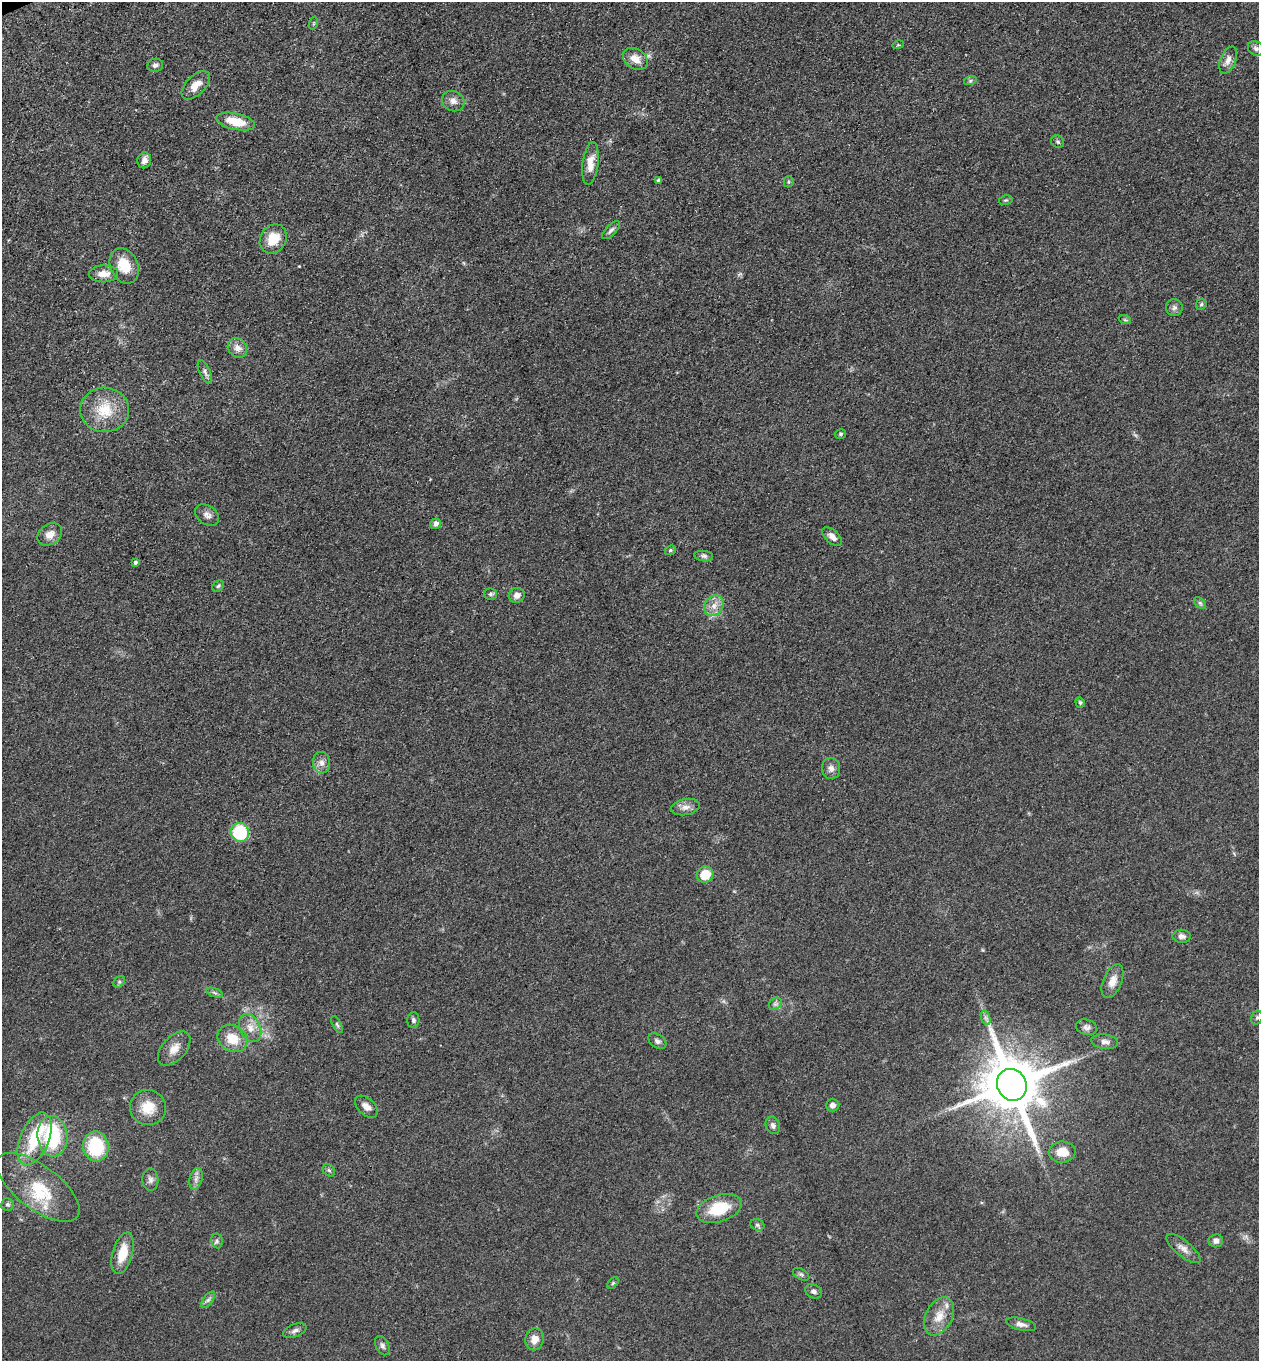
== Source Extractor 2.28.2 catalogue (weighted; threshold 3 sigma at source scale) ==
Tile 11 of 4 x 4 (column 3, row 3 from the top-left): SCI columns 2817-4073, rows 1416-2774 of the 5504 x 5548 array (HDU 1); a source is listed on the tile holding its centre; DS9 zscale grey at full resolution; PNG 1261 x 1363 px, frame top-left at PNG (2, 2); each listed source drawn as its Kron ellipse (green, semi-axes under 4 px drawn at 4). Shown black and unused: <1% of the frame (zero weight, under 3 of 4 exposures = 5% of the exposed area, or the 3 px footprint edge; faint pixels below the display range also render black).
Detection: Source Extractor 2.28.2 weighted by HDU 2 'WHT'; one run over the whole footprint, this tile lists its part. Background 0.0705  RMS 0.0058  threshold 0.0259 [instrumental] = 3 sigma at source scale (4.5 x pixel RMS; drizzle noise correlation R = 1.50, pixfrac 1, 0.05/0.05 arcsec/px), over >= 5 px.
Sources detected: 92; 2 inside a brighter object's white glare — neither listed nor drawn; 1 inside a brighter listed object's ellipse — not listed separately; the other 89 listed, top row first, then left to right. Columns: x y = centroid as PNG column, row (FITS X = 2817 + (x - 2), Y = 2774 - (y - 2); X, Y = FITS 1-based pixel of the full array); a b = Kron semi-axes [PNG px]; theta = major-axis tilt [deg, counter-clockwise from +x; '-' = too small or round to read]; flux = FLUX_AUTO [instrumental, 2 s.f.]
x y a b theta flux
314 23 6 4 72 0.73
898 45 5 3 - 0.7
1256 48 8 7 - 1.9
635 59 13 10 -33 6.5
1228 60 14 8 67 4
155 65 8 6 10 1.9
970 81 6 4 18 0.95
196 85 17 9 45 6.7
453 101 11 10 - 3.7
236 122 20 8 -13 14
1058 142 7 6 - 1.1
144 160 8 7 - 2.9
590 164 21 8 83 7.1
659 180 4 3 - 1.2
789 182 5 5 - 0.91
1006 200 7 4 10 0.84
611 230 11 5 45 1.9
273 239 15 13 58 12
124 266 18 13 -64 12
103 274 14 8 1 5.8
1201 304 6 5 - 0.91
1174 308 8 8 - 2
1125 320 6 4 -19 0.85
237 348 10 9 - 3.9
205 372 13 5 -66 1.9
105 410 24 22 -2 18
840 434 6 4 16 0.95
207 515 13 9 -36 3.1
435 524 5 5 - 2.4
50 534 13 10 35 5.1
832 537 12 6 -43 3.7
670 550 6 4 23 0.87
704 556 9 5 -6 1.6
135 562 4 3 - 1.2
218 586 6 5 - 1
490 594 6 6 - 1.2
517 595 8 7 - 3.3
1200 603 7 4 -45 1.1
714 606 11 9 55 5
1080 702 5 4 - 0.86
321 763 11 8 -84 3.5
831 768 10 9 - 3.2
686 807 14 8 9 3.7
240 832 9 9 - 35
705 875 8 8 - 12
1182 936 9 6 -2 2.5
1112 981 18 9 67 5.7
119 982 6 5 - 1.1
215 993 9 3 -19 1.2
775 1004 7 5 44 1.6
986 1018 7 4 -71 1.6
1257 1018 7 5 67 1.2
413 1020 8 6 88 1.4
337 1024 9 4 -63 1
1087 1027 11 7 -14 2.2
250 1028 15 10 -64 5.8
232 1039 16 12 -31 12
657 1041 10 6 -33 1.9
1105 1042 13 7 -7 2.7
174 1049 20 12 48 6.5
1012 1085 16 14 -62 4500
833 1105 7 6 - 2.3
148 1107 18 17 - 12
366 1107 13 8 -43 4.1
773 1125 9 6 -66 2
52 1136 20 15 -84 46
34 1139 28 14 67 24
96 1146 15 13 -82 34
1062 1152 13 10 3 8.2
329 1170 7 5 -44 1.2
196 1179 11 6 74 2.7
150 1180 11 8 -85 2.6
38 1187 49 21 -37 29
7 1204 6 6 - 1.3
719 1208 23 13 18 22
757 1225 7 5 -22 1.3
217 1241 7 5 -79 1.3
1216 1241 7 6 - 2.8
1183 1248 21 7 -39 4.2
123 1253 21 10 75 13
801 1274 9 5 -30 1.3
613 1283 7 4 45 0.9
814 1291 9 6 -25 1.8
208 1300 9 4 54 1.8
939 1316 20 13 61 9.4
1021 1324 15 6 -14 2.9
295 1330 12 6 20 2.3
534 1339 11 9 78 5.3
382 1346 10 6 -64 1.8
Overlapping masked pixels (flux is a lower limit): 1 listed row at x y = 1012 1085